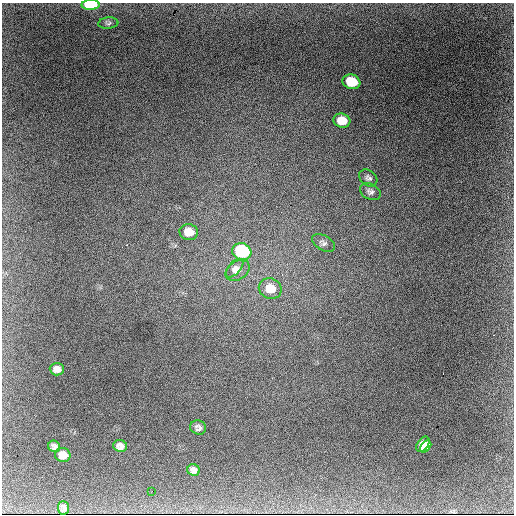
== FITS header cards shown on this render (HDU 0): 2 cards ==
NAXIS1  =                  512
NAXIS2  =                  512

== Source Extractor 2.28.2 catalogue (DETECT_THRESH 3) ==
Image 512 x 512 px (HDU 0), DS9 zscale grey, 1 PNG px = 1 image px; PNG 516 x 516 px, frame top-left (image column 1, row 512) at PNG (2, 3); each listed source drawn as its Kron ellipse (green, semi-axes under 4 px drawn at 4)
Background 1160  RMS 33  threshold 98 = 3 sigma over >= 5 px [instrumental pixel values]
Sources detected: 22; all 22 listed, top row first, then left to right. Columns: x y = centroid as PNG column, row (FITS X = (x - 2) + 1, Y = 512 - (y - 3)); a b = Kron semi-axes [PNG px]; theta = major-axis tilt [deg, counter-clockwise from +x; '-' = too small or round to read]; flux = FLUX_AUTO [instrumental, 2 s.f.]
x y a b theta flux
90 5 9 5 1 100000
108 23 10 5 5 5200
351 82 9 7 -20 66000
342 121 8 7 - 32000
368 178 10 7 -38 7000
370 192 11 7 -28 8200
189 232 9 8 - 29000
323 243 12 7 -30 7900
242 252 9 8 - 210000
234 268 11 6 48 8500
238 270 13 9 35 15000
270 289 12 10 -22 34000
57 369 7 6 - 12000
198 427 8 7 - 7400
423 444 8 5 54 33000
54 446 6 5 - 7300
120 446 7 6 - 9700
426 447 7 4 47 27000
63 455 8 7 - 20000
194 470 6 5 - 7900
152 491 2 2 - 63000
63 508 7 5 -85 6200
At the frame edge (FLAGS 8, measured only in part): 1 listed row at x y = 90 5